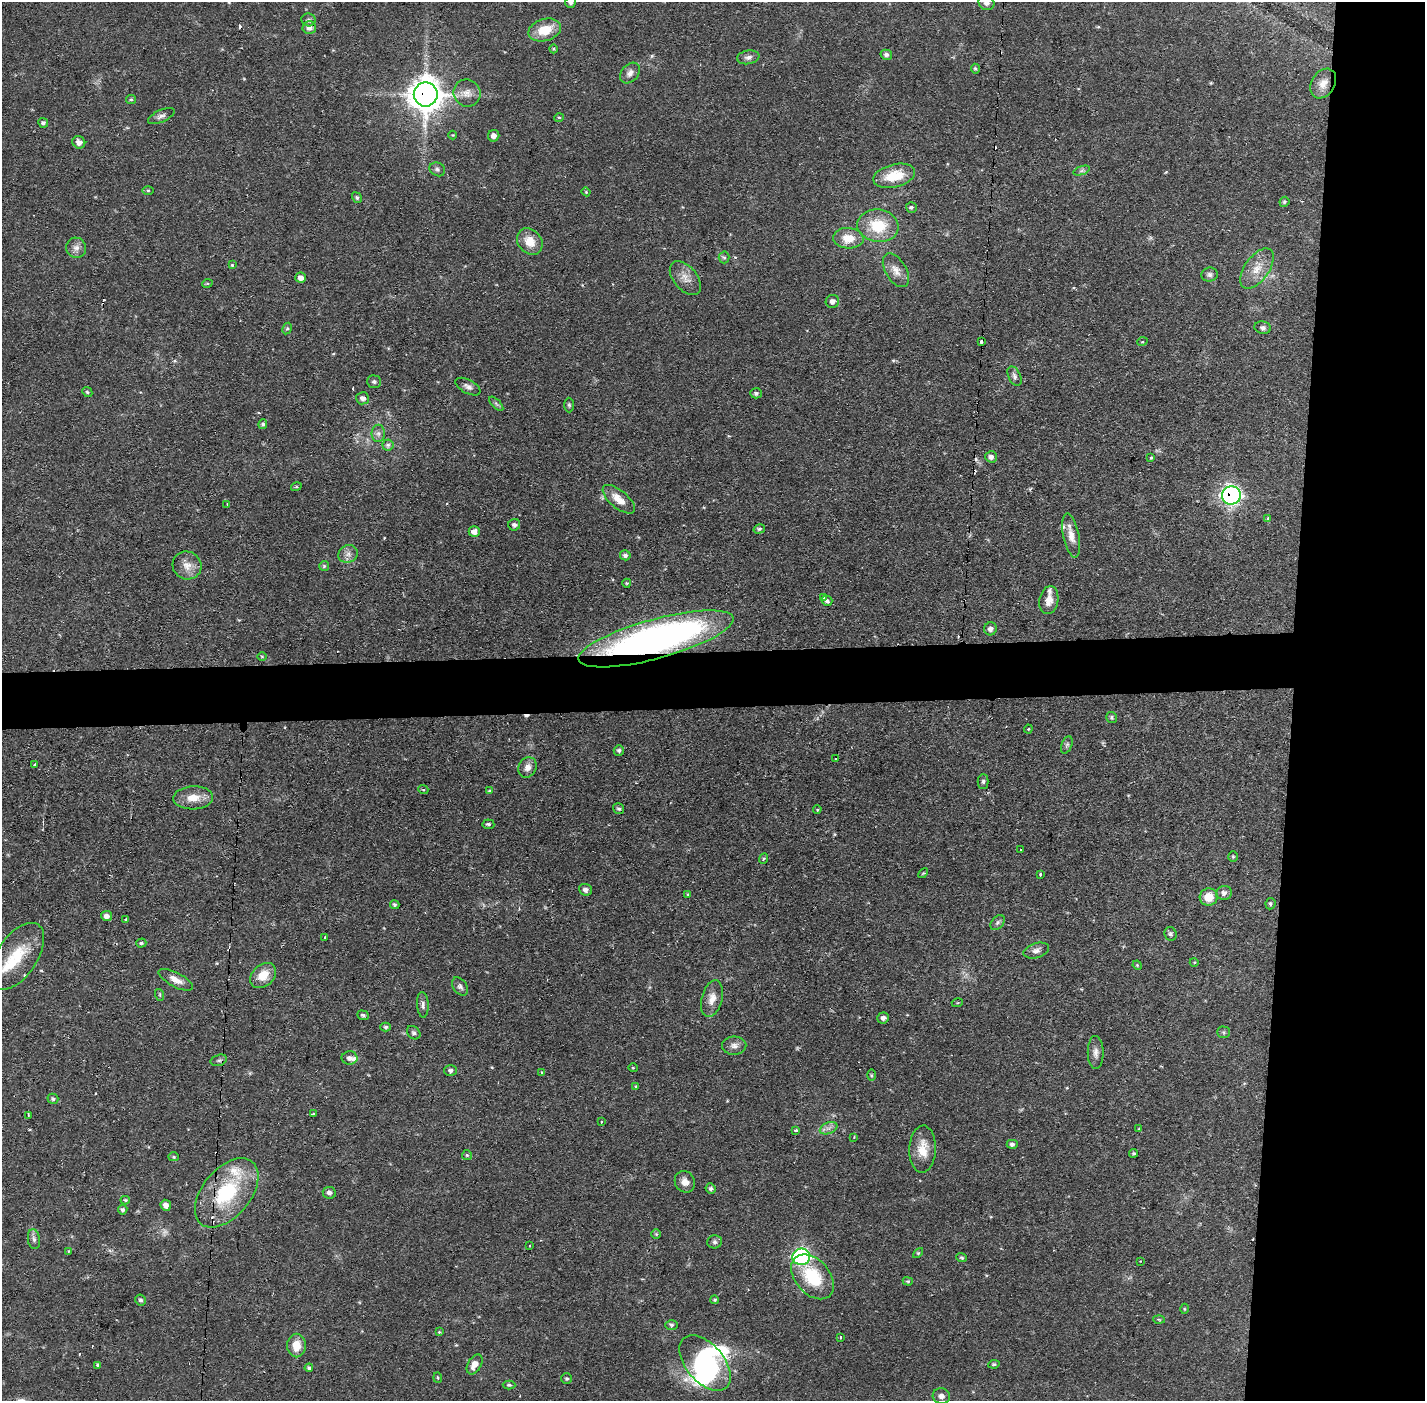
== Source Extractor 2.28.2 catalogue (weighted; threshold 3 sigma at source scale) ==
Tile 6 of 3 x 3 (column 3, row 2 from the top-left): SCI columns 2846-4268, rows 1451-2849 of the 4268 x 4301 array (HDU 1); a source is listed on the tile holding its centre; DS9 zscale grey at full resolution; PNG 1427 x 1403 px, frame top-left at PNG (2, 2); each listed source drawn as its Kron ellipse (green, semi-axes under 4 px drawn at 4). Shown black and unused: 13% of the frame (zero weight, under 2 of 3 exposures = <1% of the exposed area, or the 3 px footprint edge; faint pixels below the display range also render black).
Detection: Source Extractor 2.28.2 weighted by HDU 2 'WHT'; one run over the whole footprint, this tile lists its part. Background 0.0561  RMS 0.0059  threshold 0.0263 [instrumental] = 3 sigma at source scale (4.5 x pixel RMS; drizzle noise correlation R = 1.50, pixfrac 1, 0.05/0.05 arcsec/px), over >= 5 px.
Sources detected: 203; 1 too faint to see at this stretch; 2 inside a brighter object's white glare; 12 cosmic-ray / hot-pixel residue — neither listed nor drawn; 6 inside a brighter listed object's ellipse — not listed separately; the other 182 listed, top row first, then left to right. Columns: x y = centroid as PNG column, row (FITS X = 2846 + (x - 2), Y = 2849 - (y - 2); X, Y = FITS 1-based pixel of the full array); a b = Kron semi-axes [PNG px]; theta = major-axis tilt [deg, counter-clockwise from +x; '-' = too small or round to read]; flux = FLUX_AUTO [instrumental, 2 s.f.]
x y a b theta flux
570 2 5 5 - 1.6
986 3 8 7 - 2.4
308 20 7 6 - 1.6
309 28 6 6 - 3.2
545 30 17 11 16 14
554 49 4 3 - 0.56
886 55 6 5 - 1.4
748 57 11 7 8 2.4
975 69 5 4 - 0.86
630 73 11 8 49 3
1323 83 16 11 57 5.9
467 93 14 13 - 5.6
426 94 12 12 - 900
131 99 5 4 - 0.79
161 116 14 6 24 2.3
559 117 5 3 - 0.56
43 123 5 4 - 1.3
453 135 4 4 - 0.53
494 136 6 5 - 2.6
79 142 7 6 - 3
437 169 8 6 -27 1.6
1082 171 9 4 19 1.2
894 176 21 11 14 16
148 190 6 4 0 0.71
586 192 4 4 - 0.63
357 198 5 4 - 0.9
1284 202 5 4 - 0.99
911 207 5 5 - 1
878 226 21 16 -8 20
848 238 15 10 -4 8.9
530 242 14 11 -50 8.3
76 248 10 10 - 3.5
724 257 6 5 - 1.1
232 265 4 4 - 0.63
1257 269 23 12 54 9.3
896 270 18 10 -58 5.4
1210 275 8 7 - 1.8
301 278 5 5 - 2.9
685 278 20 11 -50 6.1
207 284 5 3 - 0.67
832 301 7 6 - 2.9
1263 328 8 6 -10 1.7
287 329 6 4 61 0.96
981 342 3 3 - 4.3
1142 342 5 3 - 0.45
1014 376 10 6 -65 2
374 382 7 6 - 1.3
468 387 14 6 -28 2.5
87 392 5 4 - 0.84
756 393 6 5 - 1.4
363 398 6 6 - 2.5
496 404 9 3 -45 1.1
569 405 7 5 -89 1
263 424 5 3 - 1.1
378 433 8 6 90 2.1
388 445 5 5 - 1.6
991 457 6 5 - 2.3
1151 458 3 2 - 0.63
296 487 5 3 - 0.6
1231 495 9 9 - 160
619 499 20 9 -40 8
227 504 3 2 - 0.72
1268 518 3 3 - 1.2
514 525 6 6 - 1.7
759 529 6 4 15 1.1
474 531 5 5 - 3.9
1071 536 22 8 -79 5.7
348 554 10 8 27 3.1
625 555 5 5 - 1.9
187 565 14 13 - 6.2
324 566 5 5 - 0.89
627 583 4 4 - 0.69
824 598 4 3 - 1.7
1049 600 14 9 78 5.4
827 601 5 5 - 1.4
990 629 6 6 - 2.4
656 639 80 19 15 290
262 656 5 3 - 0.54
1111 717 5 5 - 1
1028 729 4 4 - 0.55
1067 745 9 5 69 1.4
619 750 5 5 - 1.1
836 759 3 2 - 0.92
35 765 3 3 - 1.1
527 767 10 8 63 4
983 781 7 5 89 1.1
423 789 5 3 - 0.68
489 791 4 3 - 0.56
193 798 20 11 2 8.7
618 808 6 5 - 1.1
817 809 4 3 - 0.86
488 824 6 5 - 1.1
1021 849 3 2 - 0.69
1233 857 5 4 - 0.86
763 859 5 3 - 0.72
923 873 6 3 44 0.64
1041 875 3 3 - 2.3
586 890 7 5 -19 2.2
1224 893 8 7 - 2.6
688 894 4 3 - 0.59
1209 897 9 8 - 8.9
1270 904 6 5 - 1
395 905 5 4 - 0.97
107 916 5 5 - 2.4
126 920 3 3 - 0.78
998 923 8 6 50 1.5
1170 934 7 6 - 1.5
325 937 3 2 - 0.63
141 943 5 4 - 0.98
1036 950 13 7 16 2.9
17 956 38 20 56 23
1194 962 4 3 - 0.54
1137 965 5 3 - 0.55
263 975 15 10 42 9.8
176 980 19 7 -28 4.8
460 987 10 6 -54 1.9
160 995 6 4 -72 0.73
712 999 19 10 75 5.8
957 1003 5 3 - 0.63
423 1005 13 5 -87 1.9
363 1015 6 4 -20 1.2
883 1018 6 5 - 2
386 1027 5 4 - 1.1
1223 1032 6 5 - 1
414 1033 7 6 - 1.3
734 1046 12 9 1 3.2
1096 1052 16 8 -89 3.3
350 1058 8 6 -2 2.3
219 1060 8 5 16 1.3
633 1068 5 3 - 0.47
450 1070 6 5 - 1.5
542 1073 3 3 - 1.4
871 1075 5 3 - 0.67
636 1086 4 3 - 0.64
53 1099 5 5 - 1.1
313 1114 3 2 - 1.1
28 1115 4 2 - 1.1
601 1122 3 3 - 1.5
828 1128 9 5 23 2.2
1139 1129 4 4 - 0.51
796 1130 4 3 - 4.4
854 1137 3 3 - 0.48
1012 1144 5 4 - 1.7
923 1149 23 13 87 10
1134 1153 4 4 - 0.83
467 1155 5 5 - 0.75
174 1157 5 4 - 0.8
685 1182 11 9 -58 4.1
711 1188 5 5 - 1.5
227 1193 40 24 50 45
329 1193 6 5 - 2.1
125 1200 5 4 - 0.79
166 1205 6 5 - 2.9
123 1210 5 4 - 1.3
656 1234 5 4 - 0.74
34 1239 10 6 -81 1.9
715 1242 7 6 - 1.5
530 1245 3 2 - 0.67
69 1251 4 3 - 0.56
918 1253 6 4 45 0.72
801 1257 9 8 - 100
962 1258 5 4 - 0.86
1140 1261 3 2 - 0.85
813 1277 26 17 -49 26
908 1281 5 4 - 0.76
141 1300 5 5 - 1.3
715 1300 4 4 - 0.78
1184 1309 5 3 - 0.6
1159 1319 5 3 - 0.62
672 1325 6 5 - 1.1
439 1332 4 4 - 0.55
841 1337 3 3 - 3.8
297 1346 12 9 90 9.1
705 1363 33 19 -50 66
474 1364 11 6 59 4.4
994 1364 6 4 9 0.94
98 1365 4 3 - 1.9
309 1368 4 3 - 1
438 1378 5 3 - 0.61
567 1379 5 5 - 0.92
509 1385 6 4 -1 0.94
941 1396 9 8 - 3
Overlapping masked pixels (flux is a lower limit): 4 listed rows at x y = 426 94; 1231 495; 656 639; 801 1257
Isophote crosses this tile's border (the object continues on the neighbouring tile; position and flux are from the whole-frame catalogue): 3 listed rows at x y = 570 2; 986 3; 941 1396